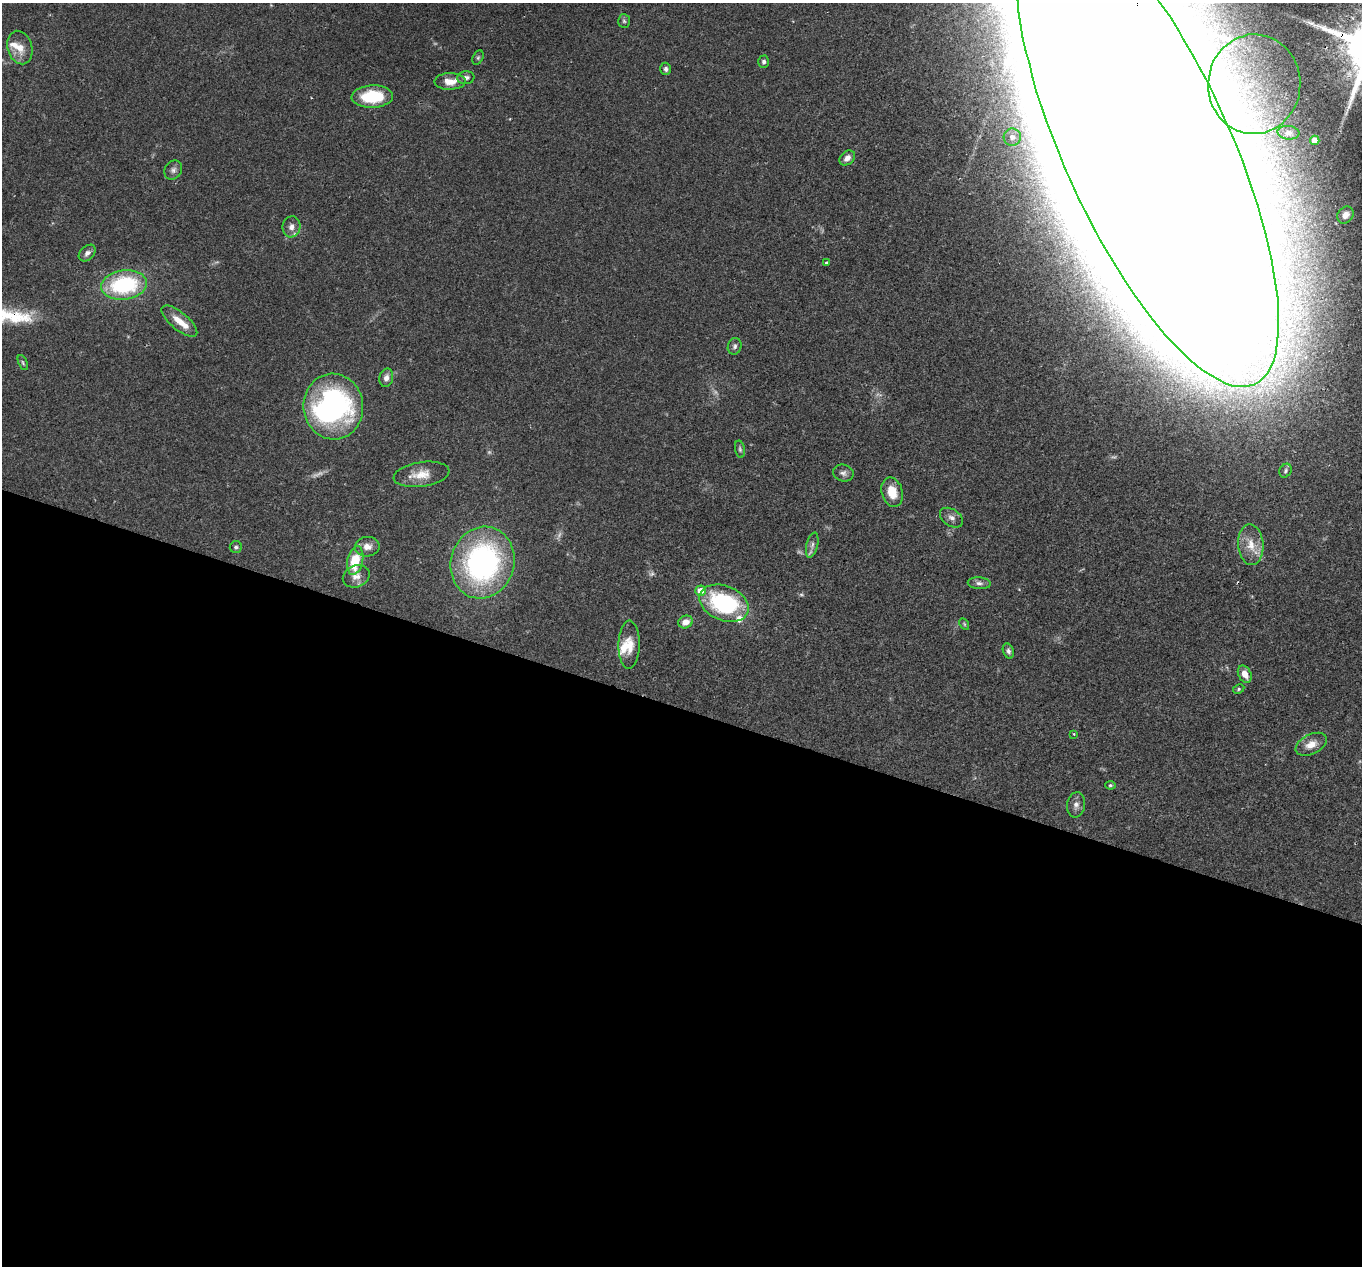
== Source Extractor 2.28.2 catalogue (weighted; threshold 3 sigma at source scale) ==
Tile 14 of 4 x 4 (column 2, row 4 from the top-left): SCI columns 1364-2723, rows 267-1530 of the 5444 x 5458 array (HDU 1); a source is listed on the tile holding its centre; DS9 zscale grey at full resolution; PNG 1364 x 1268 px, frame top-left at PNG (2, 3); each listed source drawn as its Kron ellipse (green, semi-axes under 4 px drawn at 4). Shown black and unused: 44% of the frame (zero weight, under 2 of 3 exposures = <1% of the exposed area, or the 3 px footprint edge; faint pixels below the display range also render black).
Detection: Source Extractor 2.28.2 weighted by HDU 2 'WHT'; one run over the whole footprint, this tile lists its part. Background 0.0311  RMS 0.0038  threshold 0.0171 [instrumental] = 3 sigma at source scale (4.5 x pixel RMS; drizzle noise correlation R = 1.50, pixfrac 1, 0.05/0.05 arcsec/px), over >= 5 px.
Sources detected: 66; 6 too faint to see at this stretch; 4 inside a brighter object's white glare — neither listed nor drawn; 5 inside a brighter listed object's ellipse — not listed separately; the other 51 listed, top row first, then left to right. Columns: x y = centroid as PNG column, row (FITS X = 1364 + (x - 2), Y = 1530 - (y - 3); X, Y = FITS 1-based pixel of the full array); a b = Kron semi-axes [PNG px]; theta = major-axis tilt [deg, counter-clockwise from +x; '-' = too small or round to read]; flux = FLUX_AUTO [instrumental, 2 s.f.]
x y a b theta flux
624 21 7 6 - 0.77
20 48 17 12 -73 5.2
478 58 7 5 63 0.63
764 62 6 5 - 0.9
666 69 6 5 - 0.99
466 78 8 6 7 1.4
450 81 16 8 0 4.5
1254 84 50 46 86 51
372 97 21 11 3 16
1288 133 11 6 -7 1.4
1012 137 8 8 - 2.4
1315 140 5 4 - 5.6
1147 148 259 83 -66 9400
847 158 9 6 42 2.2
173 170 10 8 56 1.4
1345 215 9 7 49 2.9
291 227 10 9 - 2.5
87 253 10 6 44 1.6
826 263 3 3 - 1.3
124 285 23 14 8 37
179 321 22 8 -40 5.7
735 346 8 6 75 1.1
23 363 8 4 -64 0.64
386 378 9 7 76 1.9
333 407 33 30 -85 81
740 449 9 5 -78 0.75
1286 471 7 5 59 0.84
843 473 10 8 -13 1.6
421 474 28 12 8 6.3
892 492 15 10 -74 6.5
951 518 13 8 -33 2
812 545 13 5 77 1.6
1251 545 20 12 -86 6
236 547 6 5 - 0.91
367 547 12 9 2 3.1
355 561 14 7 78 12
482 563 36 31 73 90
356 576 14 10 23 3.1
979 583 11 6 -4 1.4
701 591 5 5 - 5.3
724 603 26 17 -22 42
686 622 7 6 - 3.3
964 624 6 4 -60 0.49
629 645 24 10 89 6.1
1008 651 8 5 -69 1.1
1245 674 9 6 -63 3.5
1239 689 6 4 29 0.53
1074 734 4 3 - 0.43
1311 744 17 10 27 4.1
1110 785 5 4 - 0.55
1076 805 13 9 80 2
Overlapping masked pixels (flux is a lower limit): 1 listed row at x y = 1147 148
Isophote crosses this tile's border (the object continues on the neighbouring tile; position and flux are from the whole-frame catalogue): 1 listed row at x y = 1147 148